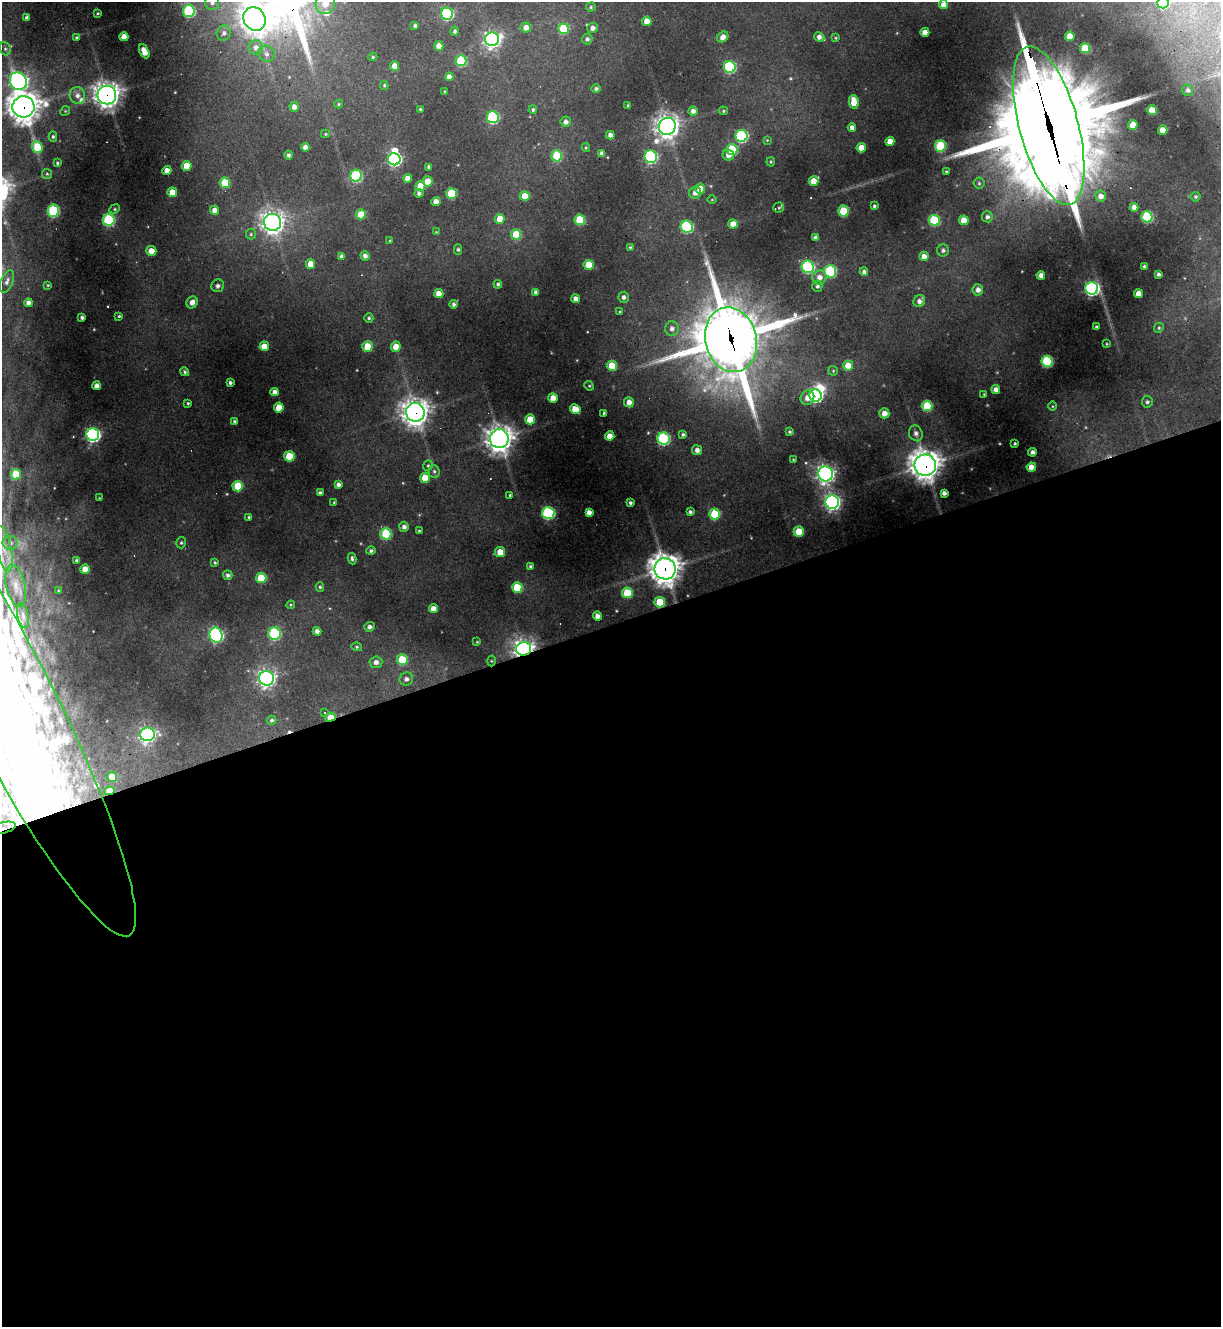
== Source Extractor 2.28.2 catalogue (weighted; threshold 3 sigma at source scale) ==
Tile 15 of 4 x 4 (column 3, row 4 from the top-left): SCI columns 2703-3921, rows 1-1325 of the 5283 x 5299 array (HDU 1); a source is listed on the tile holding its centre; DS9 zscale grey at full resolution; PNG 1223 x 1329 px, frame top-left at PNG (2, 2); each listed source drawn as its Kron ellipse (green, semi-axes under 4 px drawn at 4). Shown black and unused: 53% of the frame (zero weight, under 3 of 4 exposures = <1% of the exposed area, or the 3 px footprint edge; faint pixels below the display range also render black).
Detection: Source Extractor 2.28.2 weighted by HDU 2 'WHT'; one run over the whole footprint, this tile lists its part. Background 0.287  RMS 0.011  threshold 0.0512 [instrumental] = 3 sigma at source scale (4.5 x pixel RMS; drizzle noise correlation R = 1.50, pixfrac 1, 0.05/0.05 arcsec/px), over >= 5 px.
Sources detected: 291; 4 inside a brighter object's white glare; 6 cosmic-ray / hot-pixel residue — neither listed nor drawn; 4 inside a brighter listed object's ellipse — not listed separately; the other 277 listed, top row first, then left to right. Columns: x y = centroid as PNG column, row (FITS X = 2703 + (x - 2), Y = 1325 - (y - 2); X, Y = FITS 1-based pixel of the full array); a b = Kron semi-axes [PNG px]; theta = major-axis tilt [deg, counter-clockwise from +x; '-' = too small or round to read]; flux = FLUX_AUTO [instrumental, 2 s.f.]
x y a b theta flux
212 3 7 7 - 5.6
1163 3 6 5 - 67
325 4 10 9 - 19
943 5 4 4 - 8
591 7 5 4 - 1.8
189 11 6 6 - 120
98 13 3 2 - 1.1
447 14 6 6 - 150
27 18 4 4 - 4.4
254 19 12 10 -54 1100
647 21 5 4 - 13
415 26 4 3 - 2.7
526 28 5 5 - 8.4
592 28 5 5 - 5.5
563 29 5 5 - 57
454 31 5 4 - 2.5
925 32 4 4 - 12
224 33 7 7 - 4.9
1070 36 5 4 - 22
124 37 4 4 - 12
723 37 6 5 - 8.1
819 37 5 4 - 5.9
76 38 3 3 - 1.7
836 38 3 3 - 1.1
492 39 7 7 - 490
587 39 5 5 - 3.3
439 46 5 4 - 12
256 48 7 7 - 7.9
1085 48 5 5 - 40
5 49 7 5 -68 2.7
144 51 7 4 -61 15
266 54 9 7 -43 5.2
373 57 4 4 - 1.5
461 61 5 5 - 73
394 66 5 4 - 12
730 67 6 6 - 120
449 77 4 4 - 7.7
18 81 9 8 - 480
384 85 4 4 - 1.5
596 89 4 4 - 3.2
1188 90 6 5 - 3.5
445 92 3 3 - 1.6
77 95 8 7 - 7.2
107 95 9 9 - 1000
854 102 7 5 -80 22
339 104 4 4 - 1.3
628 105 3 3 - 2
23 107 11 10 - 1700
294 107 5 4 - 6.4
420 109 3 3 - 1.7
533 110 4 4 - 2.3
1152 110 5 4 - 25
65 111 5 4 - 1.4
693 111 4 4 - 5.9
723 111 5 4 - 1.5
493 117 6 6 - 130
566 122 5 5 - 5
1133 125 5 4 - 13
1049 126 82 29 -75 31000
667 127 9 8 - 980
852 128 4 4 - 6.3
1163 130 4 4 - 14
325 134 4 4 - 1.3
610 135 4 4 - 5.9
742 136 6 6 - 150
53 137 5 4 - 1.9
767 140 3 3 - 0.92
890 141 4 4 - 13
940 146 5 5 - 83
37 147 6 5 - 38
305 147 4 4 - 5.7
586 147 4 4 - 1.3
861 148 4 4 - 15
732 149 5 5 - 53
602 153 4 4 - 4.7
289 155 4 4 - 3.2
728 155 6 5 - 8
557 156 5 5 - 60
651 157 6 6 - 170
394 159 6 6 - 250
771 162 4 3 - 1.4
57 163 3 3 - 1.6
187 166 5 5 - 23
429 167 4 4 - 3.7
167 171 4 4 - 10
946 171 3 2 - 1
47 174 5 5 - 1.6
356 176 6 6 - 120
408 179 4 4 - 11
428 181 5 5 - 19
814 181 5 4 - 19
225 183 5 5 - 41
979 183 5 5 - 1.9
420 186 5 5 - 20
700 189 5 5 - 15
172 192 5 5 - 19
419 193 4 4 - 3.3
451 193 5 5 - 55
695 193 6 5 - 7.5
525 196 5 5 - 18
1101 196 5 5 - 7.6
1195 197 5 5 - 2.1
712 200 5 3 - 1.1
436 202 4 4 - 9.4
874 206 3 3 - 2
1134 207 4 4 - 7
779 208 5 5 - 1.7
115 209 5 4 - 1.7
214 210 4 4 - 8.3
53 211 6 5 - 110
843 211 5 5 - 40
361 214 5 5 - 23
987 217 5 5 - 3.9
1147 217 5 5 - 98
500 219 5 5 - 19
109 220 6 6 - 120
580 220 5 5 - 53
934 220 5 5 - 72
964 220 5 4 - 18
272 222 9 8 - 850
733 224 5 4 - 11
687 227 6 6 - 120
436 232 4 4 - 1
251 234 5 5 - 1.8
516 234 5 5 - 38
816 238 4 4 - 4.7
390 241 4 4 - 1.2
630 247 4 4 - 1.4
458 249 5 4 - 2
943 250 6 6 - 3.5
151 251 5 5 - 12
365 256 5 4 - 5.1
924 256 5 4 - 8
341 257 4 4 - 4.5
311 264 5 4 - 18
589 265 5 5 - 28
1144 266 3 3 - 1.5
808 267 6 6 - 150
830 271 6 6 - 110
864 272 4 4 - 3.7
1159 274 4 3 - 3.4
1041 275 4 4 - 6.6
819 277 7 7 - 8.7
7 281 12 6 67 4.9
498 284 4 4 - 2.1
48 285 4 3 - 1.3
218 286 6 6 - 4.7
817 286 6 5 - 3.1
1092 288 6 6 - 270
978 290 5 5 - 6.5
536 292 4 4 - 4.3
439 294 4 4 - 12
1139 294 4 4 - 14
624 297 5 5 - 3.9
576 299 4 4 - 6.1
919 301 6 5 - 6.2
192 302 6 5 - 8.4
28 303 4 4 - 5.4
453 304 4 4 - 3.1
620 312 4 3 - 1.5
119 316 3 3 - 1.4
82 318 3 3 - 3
369 318 5 4 - 2.2
1096 327 3 3 - 2
1159 328 5 4 - 1.8
672 329 7 7 - 5.5
731 340 33 25 -76 8300
1107 344 4 3 - 1.2
264 346 5 4 - 17
367 347 5 5 - 34
396 347 5 5 - 15
1047 361 5 5 - 100
848 365 5 5 - 17
612 366 5 5 - 32
833 371 5 5 - 1.6
185 372 4 4 - 2
230 383 4 3 - 2.9
96 386 4 4 - 6.3
589 386 5 4 - 1.4
996 389 4 4 - 6.7
275 392 4 4 - 7.6
984 394 3 2 - 1
816 395 6 6 - 200
553 398 5 4 - 14
807 398 7 6 - 9.7
629 402 5 5 - 8.6
1147 402 6 5 - 2.9
188 403 3 3 - 1.4
927 406 5 5 - 50
1053 406 5 3 - 1.1
279 407 5 5 - 20
575 409 5 4 - 18
415 412 9 9 - 1300
604 413 3 3 - 1.9
884 413 5 5 - 9.2
530 419 5 5 - 29
235 421 4 4 - 2.2
789 432 4 4 - 1.8
916 433 8 6 -65 4.9
93 435 6 6 - 300
683 435 4 3 - 2.5
610 436 5 4 - 13
499 439 9 9 - 1200
664 439 6 6 - 150
1015 443 3 3 - 1.7
697 450 5 5 - 6.1
1032 452 4 4 - 4.5
289 456 5 5 - 42
793 459 4 3 - 0.86
925 465 11 10 - 1500
428 466 5 4 - 1.9
1031 467 4 4 - 12
434 471 6 5 - 2.6
16 474 5 5 - 40
825 474 7 7 - 530
425 478 5 5 - 23
338 485 4 4 - 4.4
238 486 5 5 - 47
320 493 4 4 - 3.7
944 493 4 4 - 5
510 495 3 3 - 1.5
99 498 2 2 - 0.67
334 502 4 3 - 1
832 502 7 6 - 420
630 503 3 3 - 2.8
589 512 4 4 - 6.8
690 512 4 3 - 2.7
548 513 6 6 - 150
715 514 5 5 - 60
249 517 4 3 - 1.5
404 527 5 5 - 4.7
419 531 4 3 - 1.2
799 532 5 5 - 33
386 534 6 5 - 75
10 543 7 7 - 5.2
181 543 6 4 75 2.1
4 549 23 7 -78 16
371 551 5 4 - 2.9
500 552 5 5 - 17
352 559 6 3 -81 2.5
77 560 3 3 - 1.9
215 562 4 4 - 1.7
530 566 4 3 - 1.9
85 569 4 4 - 17
665 569 10 10 - 1700
228 575 5 4 - 3.7
261 578 5 5 - 42
16 586 22 9 -78 15
320 587 4 4 - 1.8
517 587 5 5 - 44
58 591 3 2 - 1.2
627 593 5 5 - 49
660 602 5 5 - 38
291 605 4 4 - 1.3
433 609 4 4 - 9.1
23 616 12 5 -77 4.7
597 616 4 4 - 6.8
369 627 5 4 - 4.2
317 631 4 4 - 5.6
274 633 6 6 - 100
216 635 7 6 - 270
477 642 3 3 - 1
357 647 5 4 - 1.9
524 649 7 6 - 670
402 660 5 5 - 46
491 661 5 3 - 1.1
376 662 6 6 - 6.4
267 678 7 7 - 490
406 679 7 6 - 5.2
3 691 275 46 -63 2700
324 713 4 3 - 1.1
330 717 5 4 - 19
272 720 5 4 - 2.5
147 734 7 6 - 430
112 777 5 5 - 18
109 791 5 4 - 24
2 828 13 5 13 7.1
Overlapping masked pixels (flux is a lower limit): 13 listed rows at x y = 107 95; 23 107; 1049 126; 731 340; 415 412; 925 465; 665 569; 660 602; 524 649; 3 691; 330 717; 109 791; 2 828
Isophote crosses this tile's border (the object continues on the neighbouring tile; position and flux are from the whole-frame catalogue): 7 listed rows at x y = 212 3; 1163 3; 325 4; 254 19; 1049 126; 3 691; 2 828